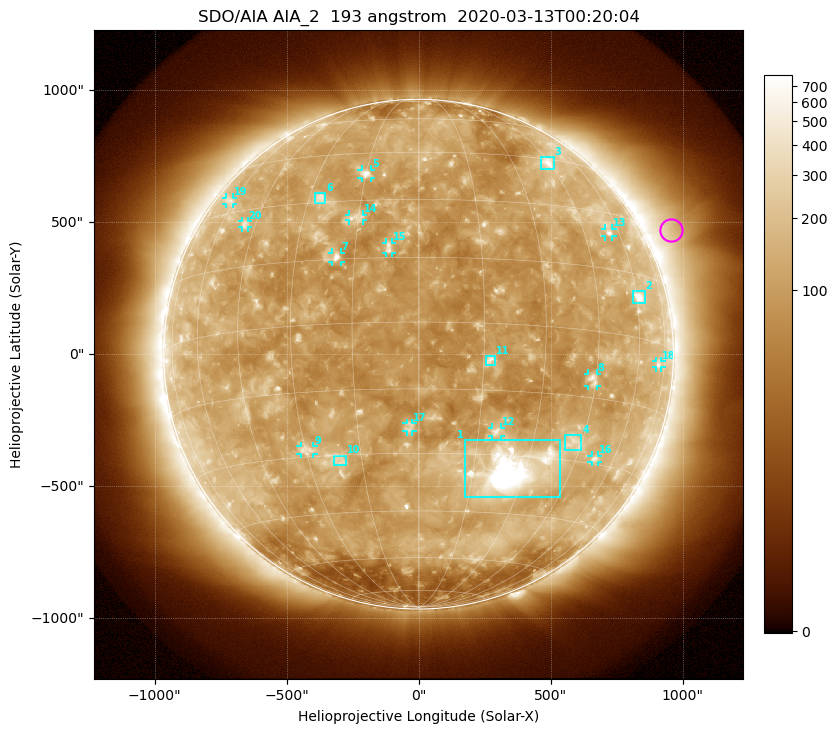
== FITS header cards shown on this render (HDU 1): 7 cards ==
TELESCOP= 'SDO/AIA'
INSTRUME= 'AIA_2'
WAVELNTH=                  193
WAVEUNIT= 'angstrom'
DATE-OBS= '2020-03-13T00:20:04.84'
CTYPE1  = 'HPLN-TAN'
CTYPE2  = 'HPLT-TAN'

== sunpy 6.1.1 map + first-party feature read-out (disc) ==
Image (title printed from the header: SDO/AIA AIA_2  193 angstrom  2020-03-13T00:20:04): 1024 x 1024 px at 2.4 arcsec/px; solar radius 966 arcsec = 402 px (full disc in frame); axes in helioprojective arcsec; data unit not stated in the header (colour bar unlabelled)
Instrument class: DISC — disc imager (sunpy class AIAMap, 193 A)
Bright regions (active regions / flare kernels): reference = the median radial profile (limb darkening/brightening removed); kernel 9 px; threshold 5 sigma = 173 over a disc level ~109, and >= 1.15x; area >= 12 px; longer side >= 10 px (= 24 arcsec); searched inside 0.97 R_sun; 21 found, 20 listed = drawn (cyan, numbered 1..; 13 of them under ~33 arcsec drawn as corner ticks so the feature stays visible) (cap 20 boxes per figure: the strongest are kept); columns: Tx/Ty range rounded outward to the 5 arcsec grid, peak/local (2 s.f.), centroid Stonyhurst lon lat
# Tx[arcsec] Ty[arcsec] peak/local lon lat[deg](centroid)
1 175..535 -540..-325 17 +26 -33
2 810..860 190..240 9 +61 +9
3 460..510 700..750 4.7 +44 +44
4 555..620 -365..-305 3.6 +42 -26
5 -215..-180 665..700 5.4 -15 +38
6 -390..-350 570..610 4 -27 +31
7 -330..-295 350..385 6.3 -19 +16
8 640..675 -120..-75 4.6 +44 -11
9 -450..-395 -380..-345 3.5 -30 -28
10 -325..-275 -420..-385 3.5 -21 -31
11 255..290 -40..-5 5.1 +17 -8
12 275..315 -310..-275 4.9 +20 -24
13 705..735 445..475 4.4 +55 +24
14 -265..-210 505..530 3.1 -16 +25
15 -125..-100 385..425 4.1 -7 +17
16 655..680 -410..-385 3.6 +52 -29
17 -45..-25 -295..-260 3.4 -2 -24
18 900..920 -50..-25 2.8 +71 -5
19 -730..-700 565..595 2.5 -63 +34
20 -670..-645 480..505 3.2 -49 +26
Off-limb structures (1.02-1.3 R_sun): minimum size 162 px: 4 found; the strongest spans PA ~270..315 deg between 1.02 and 1.3 R_sun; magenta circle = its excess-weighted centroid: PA ~295 deg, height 1.1 R_sun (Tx ~955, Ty ~470 arcsec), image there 2.4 x the reference